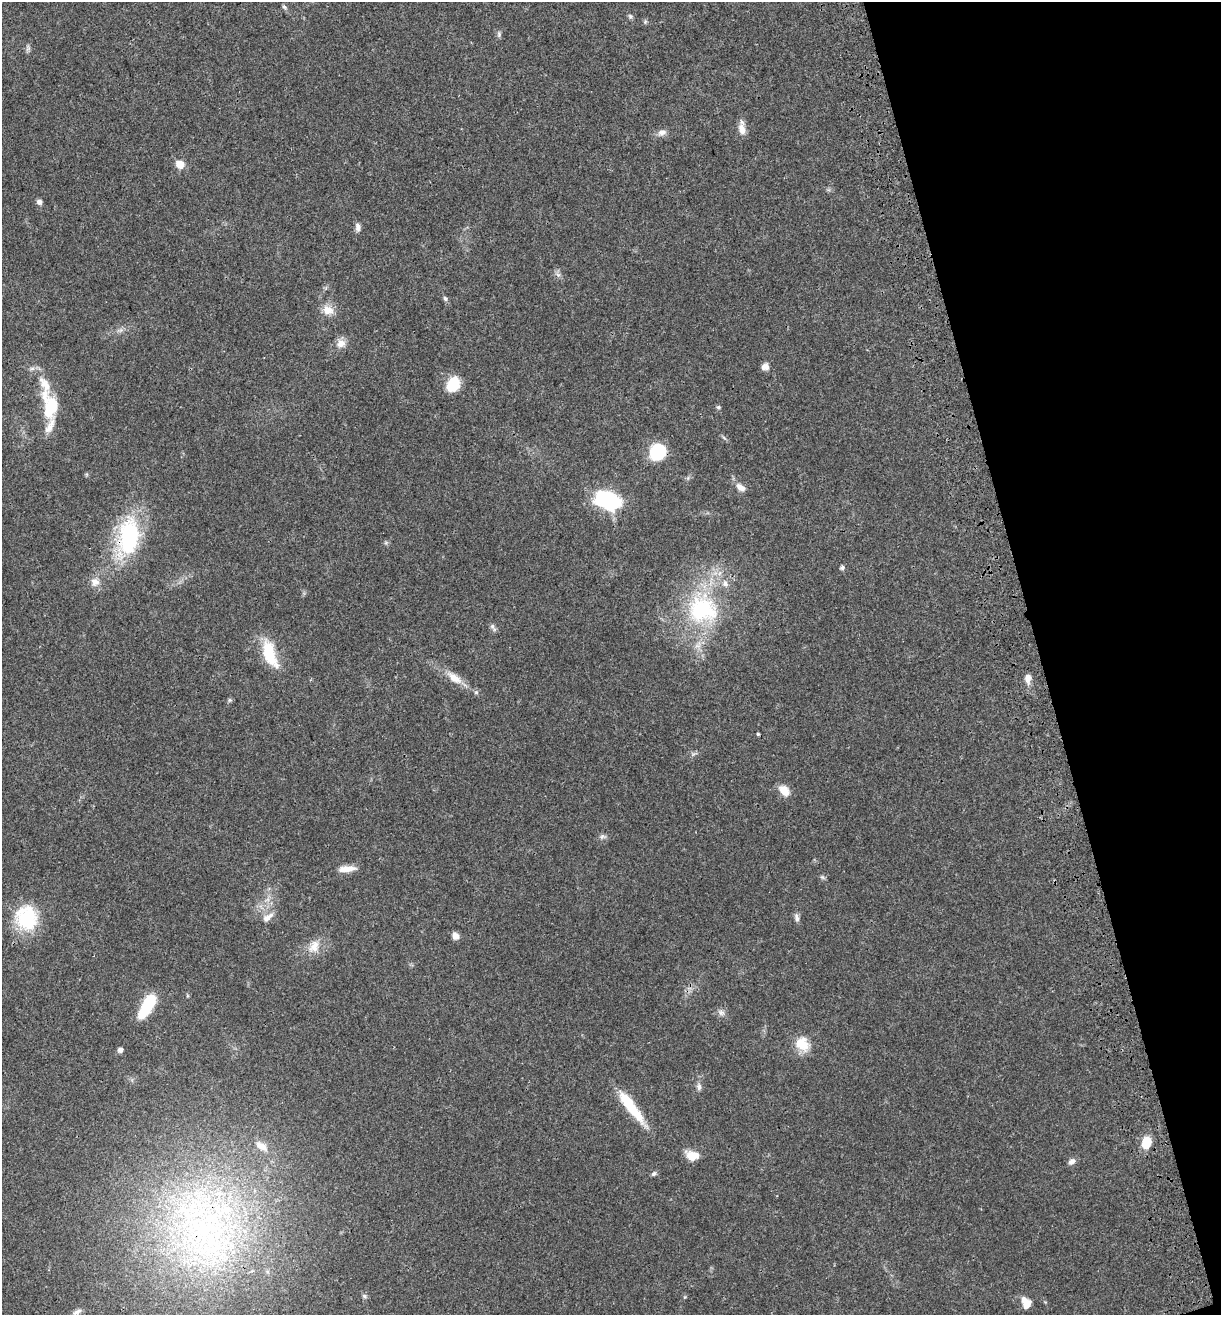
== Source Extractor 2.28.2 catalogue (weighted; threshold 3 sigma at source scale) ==
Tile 12 of 4 x 4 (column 4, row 3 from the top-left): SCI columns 3893-5111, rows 1427-2739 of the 5296 x 5479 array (HDU 1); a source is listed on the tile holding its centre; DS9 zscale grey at full resolution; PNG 1223 x 1317 px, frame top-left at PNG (2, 2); no overlay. Shown black and unused: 15% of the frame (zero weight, under 3 of 4 exposures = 9% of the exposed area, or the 3 px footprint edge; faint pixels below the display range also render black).
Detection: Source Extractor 2.28.2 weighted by HDU 2 'WHT'; one run over the whole footprint, this tile lists its part. Background 0.0359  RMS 0.0032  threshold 0.0144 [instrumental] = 3 sigma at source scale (4.5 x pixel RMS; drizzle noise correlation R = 1.50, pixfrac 1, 0.0396/0.0396 arcsec/px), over >= 5 px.
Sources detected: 60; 5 inside a brighter listed object's ellipse — not listed separately; the other 55 listed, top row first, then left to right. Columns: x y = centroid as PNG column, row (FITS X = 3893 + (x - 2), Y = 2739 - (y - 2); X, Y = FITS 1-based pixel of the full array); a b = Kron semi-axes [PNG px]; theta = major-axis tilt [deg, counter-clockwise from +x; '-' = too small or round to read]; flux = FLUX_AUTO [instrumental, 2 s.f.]
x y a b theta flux
284 7 7 5 -36 0.55
630 16 6 6 - 0.6
499 34 9 5 88 0.7
28 48 9 5 -86 0.79
742 129 16 8 -77 2.6
662 133 12 8 13 1.7
180 164 8 7 - 4.1
39 202 6 6 - 1.1
358 227 11 6 -84 1.3
558 274 7 4 -20 0.67
445 298 7 5 -58 0.67
328 310 14 11 -24 3.6
341 343 12 11 - 2.5
766 367 9 8 - 1.8
453 384 16 12 59 8.2
50 405 34 18 -79 14
718 407 6 5 - 0.54
658 451 14 12 53 17
741 487 15 9 -36 2.3
608 500 28 18 -18 24
128 537 46 24 79 34
842 567 5 5 - 0.75
95 582 13 11 -43 2.5
702 609 46 42 -15 37
493 627 13 5 -56 0.91
269 654 33 13 -71 12
454 678 23 10 -37 4.4
1028 678 13 7 -89 2.1
230 700 6 5 - 0.5
758 734 4 4 - 0.38
784 790 14 9 -46 3.8
602 837 9 7 11 0.96
347 869 22 7 6 3.3
822 877 7 4 -44 0.54
268 917 17 8 35 2.3
26 918 31 27 -75 17
797 918 10 6 -70 1.1
455 936 7 6 - 2.1
314 946 20 13 64 4.2
147 1006 29 11 60 13
721 1013 9 8 - 1.2
802 1044 20 16 -52 6
120 1050 5 5 - 1.1
699 1087 10 6 88 1.1
631 1106 48 10 -53 12
1146 1142 11 8 74 7.3
262 1146 19 9 -34 3.1
692 1155 15 10 -10 4.3
1072 1161 9 7 41 1.4
654 1174 8 5 39 0.65
202 1228 134 65 -57 140
364 1296 8 5 -28 0.6
685 1297 6 3 70 0.32
1025 1300 16 8 -24 2.3
77 1312 14 6 26 1.3
Overlapping masked pixels (flux is a lower limit): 2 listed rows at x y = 128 537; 202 1228